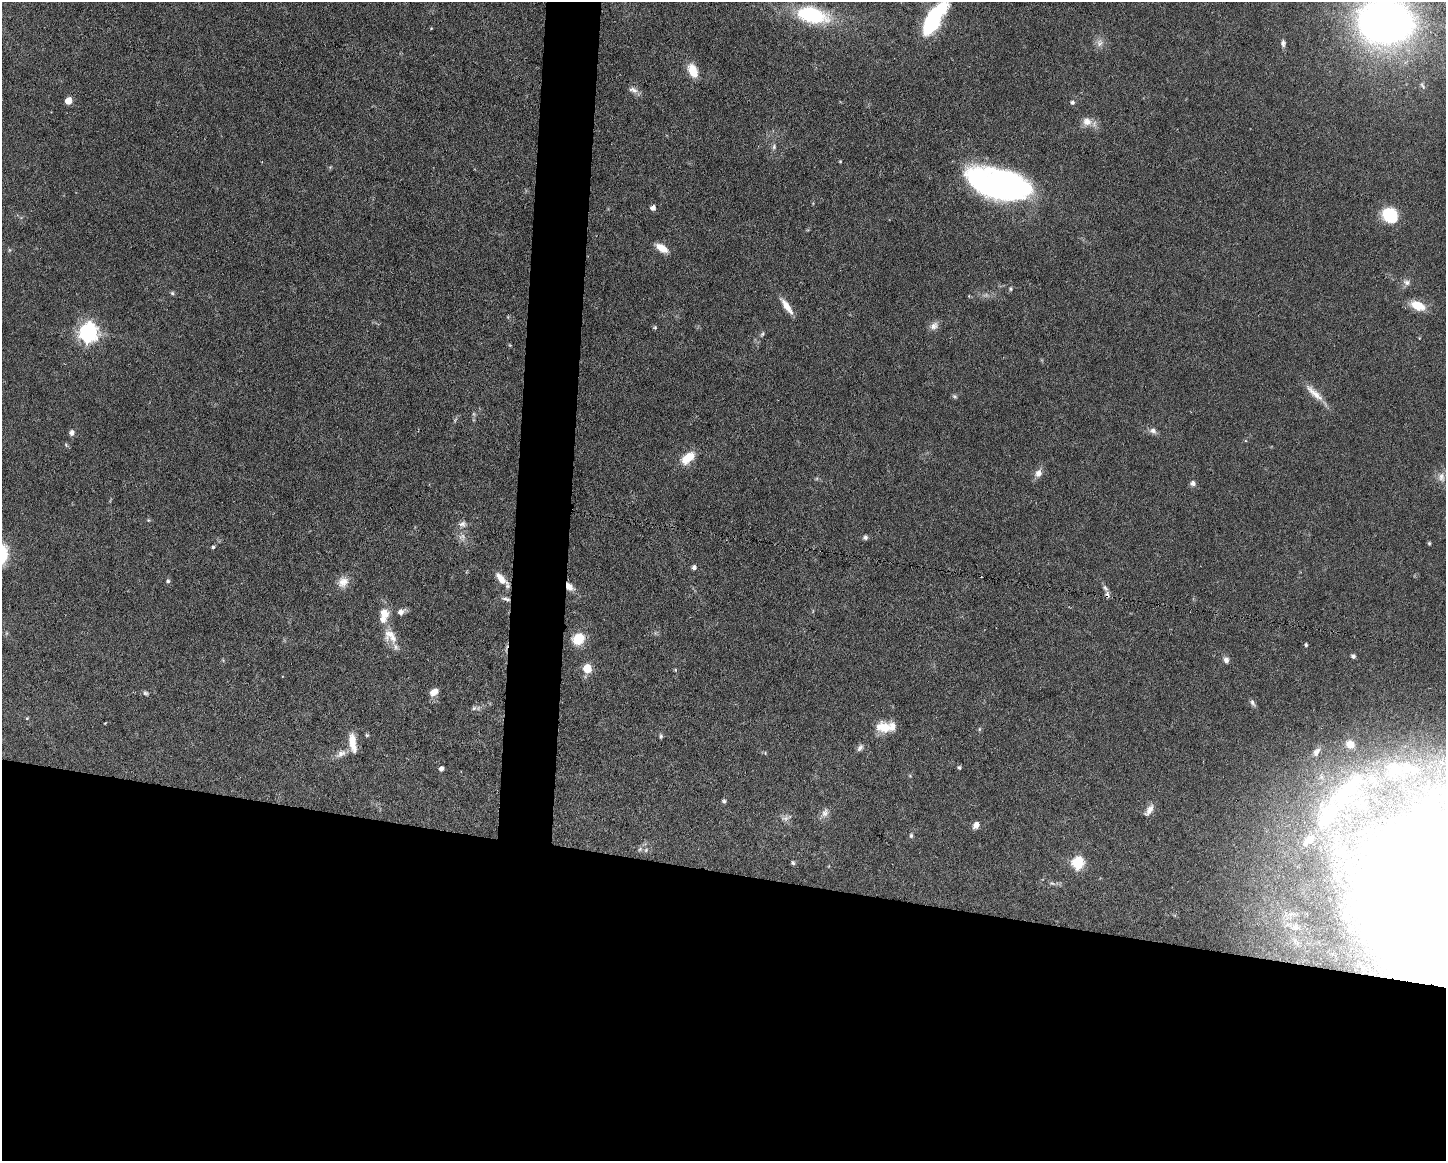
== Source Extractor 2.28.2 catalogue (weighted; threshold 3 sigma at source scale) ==
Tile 11 of 3 x 4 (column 2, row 4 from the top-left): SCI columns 1666-3109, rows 1-1159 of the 4662 x 4637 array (HDU 1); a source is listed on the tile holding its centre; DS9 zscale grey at full resolution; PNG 1448 x 1163 px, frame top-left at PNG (2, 2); no overlay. Shown black and unused: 28% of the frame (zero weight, under 3 of 6 exposures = <1% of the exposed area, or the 3 px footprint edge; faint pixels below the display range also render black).
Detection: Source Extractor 2.28.2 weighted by HDU 2 'WHT'; one run over the whole footprint, this tile lists its part. Background 0.0934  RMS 0.0049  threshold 0.0202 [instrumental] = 3 sigma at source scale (4.09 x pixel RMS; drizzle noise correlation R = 1.36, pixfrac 0.8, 0.05/0.05 arcsec/px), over >= 5 px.
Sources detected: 106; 2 too faint to see at this stretch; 6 inside a brighter object's white glare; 1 cosmic-ray / hot-pixel residue — not listed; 7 inside a brighter listed object's ellipse — not listed separately; the other 90 listed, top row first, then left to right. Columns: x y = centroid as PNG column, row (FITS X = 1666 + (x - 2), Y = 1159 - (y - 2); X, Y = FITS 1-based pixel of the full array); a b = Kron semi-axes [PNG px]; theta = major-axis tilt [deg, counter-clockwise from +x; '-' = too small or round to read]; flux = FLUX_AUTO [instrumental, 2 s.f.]
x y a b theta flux
812 15 37 18 -13 37
933 19 32 12 58 55
1386 21 35 32 -36 330
431 28 4 3 - 0.36
1100 43 12 8 72 2.8
1283 43 9 5 -86 1.5
693 71 14 9 -68 8.6
1423 86 12 5 -61 1.3
633 90 13 7 -21 2.3
68 101 5 5 - 8.6
1072 102 5 5 - 1.2
1087 122 12 10 -13 4.5
774 147 7 5 72 1.1
840 161 4 3 - 0.44
998 184 52 27 -16 150
653 208 5 5 - 2.4
1390 215 17 15 -43 18
662 248 15 8 -33 5.4
1407 282 10 7 -18 2.1
1011 289 5 5 - 0.76
172 293 5 5 - 0.81
787 306 22 6 -55 5.2
1418 306 14 9 -23 10
934 326 13 9 41 2.6
655 327 6 4 -70 0.63
88 332 8 7 - 210
762 334 9 4 53 0.95
1314 393 31 8 -42 6.1
955 396 7 4 -20 0.78
1153 431 10 8 -25 2
72 433 7 6 - 1.7
66 445 6 4 -48 0.63
688 458 18 10 39 8.7
1038 473 10 8 68 2.9
1441 477 14 10 -84 3.3
1193 483 6 6 - 1.6
148 520 5 4 - 0.49
462 524 11 8 17 2.2
865 537 6 6 - 1.1
1429 543 4 3 - 0.65
213 547 4 3 - 0.78
694 567 5 4 - 1.6
501 579 18 8 -46 5.2
168 581 6 5 - 0.85
343 582 16 13 44 4.7
569 587 11 8 -47 3.7
1105 588 10 5 -51 1.4
506 599 12 5 -16 1.7
401 612 9 7 32 2.3
384 613 12 10 -52 5.2
390 636 23 14 -47 7.1
578 639 11 10 - 13
1306 645 4 4 - 0.75
1353 656 5 4 - 1.4
1226 660 8 7 - 1.8
587 669 5 5 - 17
675 670 5 3 - 0.45
434 692 11 7 38 3.6
145 693 7 6 - 0.96
1252 703 9 5 -55 1.4
474 708 6 6 - 1
27 718 4 3 - 0.47
884 727 19 12 -9 8.6
979 729 6 4 89 0.59
367 735 5 4 - 0.64
661 736 6 4 -88 0.74
352 743 24 8 -81 7.2
1350 744 9 8 - 3.7
860 748 10 6 56 1.5
341 753 16 8 32 3.3
765 753 5 4 - 0.49
959 767 5 4 - 0.78
441 769 4 4 - 2.1
1395 769 29 23 8 21
910 776 5 4 - 0.47
1342 797 84 41 -23 84
724 801 6 4 -62 0.82
1149 810 17 7 55 3
825 813 13 9 69 2.6
785 818 10 6 13 1.8
976 825 6 5 - 3.9
911 836 6 5 - 0.86
1309 840 17 10 38 5.9
640 849 7 4 45 1.1
646 850 7 4 46 0.87
793 863 5 4 - 0.9
1078 863 6 6 - 51
1401 875 85 51 85 450
1052 883 10 5 -20 1.3
1295 927 9 8 - 2.6
Overlapping masked pixels (flux is a lower limit): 2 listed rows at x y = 569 587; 506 599
Isophote crosses this tile's border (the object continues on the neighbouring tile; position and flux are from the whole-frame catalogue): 2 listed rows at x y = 933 19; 1386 21